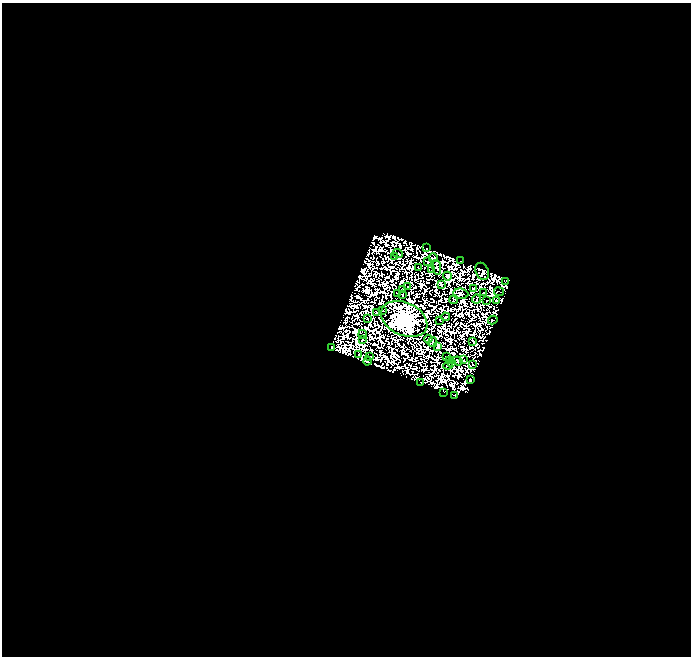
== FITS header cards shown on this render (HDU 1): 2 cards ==
NAXIS1  =                  689
NAXIS2  =                  654

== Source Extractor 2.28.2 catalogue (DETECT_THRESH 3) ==
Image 689 x 654 px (HDU 1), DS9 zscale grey, 1 PNG px = 1 image px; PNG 693 x 658 px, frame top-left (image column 1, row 654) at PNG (2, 3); each listed source drawn as its Kron ellipse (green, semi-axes under 4 px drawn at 4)
Background 0.0475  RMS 4.1e-06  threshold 1.22e-05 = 3 sigma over >= 5 px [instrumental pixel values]
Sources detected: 148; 95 with non-positive FLUX_AUTO (blend fragments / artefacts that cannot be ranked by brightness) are neither listed nor drawn; the other 53 listed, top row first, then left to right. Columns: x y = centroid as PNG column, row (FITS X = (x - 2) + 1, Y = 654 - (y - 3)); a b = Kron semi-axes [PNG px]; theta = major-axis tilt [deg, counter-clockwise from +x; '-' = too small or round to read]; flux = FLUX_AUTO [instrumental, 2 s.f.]
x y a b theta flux
427 248 2 2 - 0.19
398 253 5 2 - 0.11
395 256 3 2 - 0.18
433 258 4 2 - 0.23
460 261 3 2 - 0.42
428 262 3 2 - 0.23
437 267 7 2 -80 0.2
418 268 2 2 - 0.022
432 269 2 2 - 0.14
482 271 9 6 -65 1.2
447 276 4 3 - 0.52
506 281 2 2 - 0.4
441 284 4 2 - 0.27
408 287 3 2 - 0.34
473 288 3 2 - 0.58
403 289 3 2 - 0.31
499 292 5 2 - 0.31
483 293 3 2 - 0.37
397 294 3 2 - 0.18
461 294 7 5 -6 0.7
402 295 3 2 - 0.32
476 299 4 2 - 0.077
453 300 4 2 - 0.099
487 301 4 2 - 0.076
496 301 3 2 - 0.59
382 310 3 2 - 0.039
376 313 3 2 - 0.15
445 317 5 2 - 0.4
367 319 3 2 - 0.14
404 319 24 16 -25 850
440 320 2 2 - 0.17
493 320 5 2 - 0.54
363 334 4 2 - 0.017
428 339 4 2 - 0.052
362 340 3 3 - 0.21
473 341 4 2 - 0.45
433 342 5 3 - 0.32
437 346 4 2 - 0.46
332 347 4 3 - 0.28
359 354 3 2 - 0.55
370 356 3 2 - 0.0025
447 356 3 2 - 0.14
449 360 4 2 - 0.3
464 360 2 2 - 0.12
368 361 4 2 - 0.088
458 361 5 3 - 0.33
452 363 3 2 - 0.16
473 364 3 2 - 0.36
448 365 5 2 - 0.19
470 380 4 3 - 0.6
421 383 3 2 - 0.3
444 392 2 2 - 0.054
454 396 3 2 - 0.043
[95 non-positive-flux detections neither listed nor drawn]